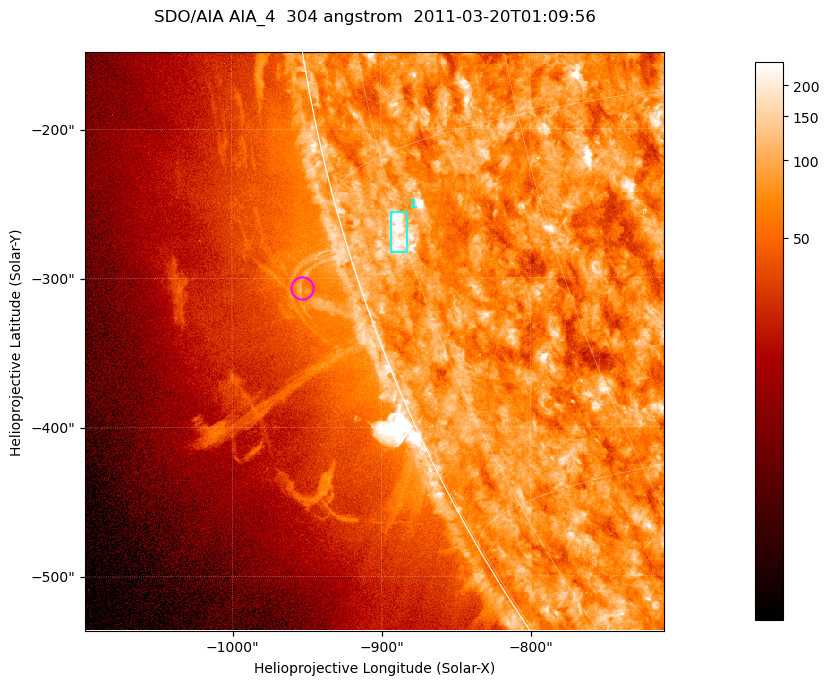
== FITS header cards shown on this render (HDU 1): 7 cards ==
TELESCOP= 'SDO/AIA '           / For AIA: SDO/AIA
INSTRUME= 'AIA_4   '           / For AIA: AIA_ATA1, AIA_ATA2, AIA_ATA3 or AIA_AT
WAVELNTH=                  304 / [angstrom] Wavelength
WAVEUNIT= 'angstrom'           / Wavelength unit: angstrom
DATE-OBS= '2011-03-20T01:09:56.125' / [ISO] Date when observation started; ISO 8
CTYPE1  = 'HPLN-TAN'           / CTYPE1; Typically HPLN
CTYPE2  = 'HPLT-TAN'           / CTYPE2; Typically HPLT

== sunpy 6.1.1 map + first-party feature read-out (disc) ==
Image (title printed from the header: SDO/AIA AIA_4  304 angstrom  2011-03-20T01:09:56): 647 x 647 px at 0.6 arcsec/px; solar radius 964 arcsec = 1606 px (partial field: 2.4% of the solar disc is inside the frame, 47% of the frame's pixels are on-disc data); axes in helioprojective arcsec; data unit not stated in the header (colour bar unlabelled)
Orientation: roll -0.132 deg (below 1 deg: not rotated)
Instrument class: DISC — disc imager (sunpy class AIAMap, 304 A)
Bright regions (active regions / flare kernels): reference = the on-disc median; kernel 5 px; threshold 5 sigma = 119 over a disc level ~75.7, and >= 1.15x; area >= 418 px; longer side >= 8 px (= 4.8 arcsec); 1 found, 1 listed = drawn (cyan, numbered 1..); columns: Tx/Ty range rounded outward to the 2 arcsec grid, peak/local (2 s.f.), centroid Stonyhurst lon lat
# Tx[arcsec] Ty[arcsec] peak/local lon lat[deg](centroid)
1 -894..-882 -284..-254 5.2 -76 -18
Off-limb structures (1.02-1.3 R_sun): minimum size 209 px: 6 found; the strongest spans PA ~105..110 deg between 1.02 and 1.06 R_sun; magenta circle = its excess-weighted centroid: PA ~110 deg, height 1.04 R_sun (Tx ~-952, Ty ~-306 arcsec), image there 1.7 x the reference